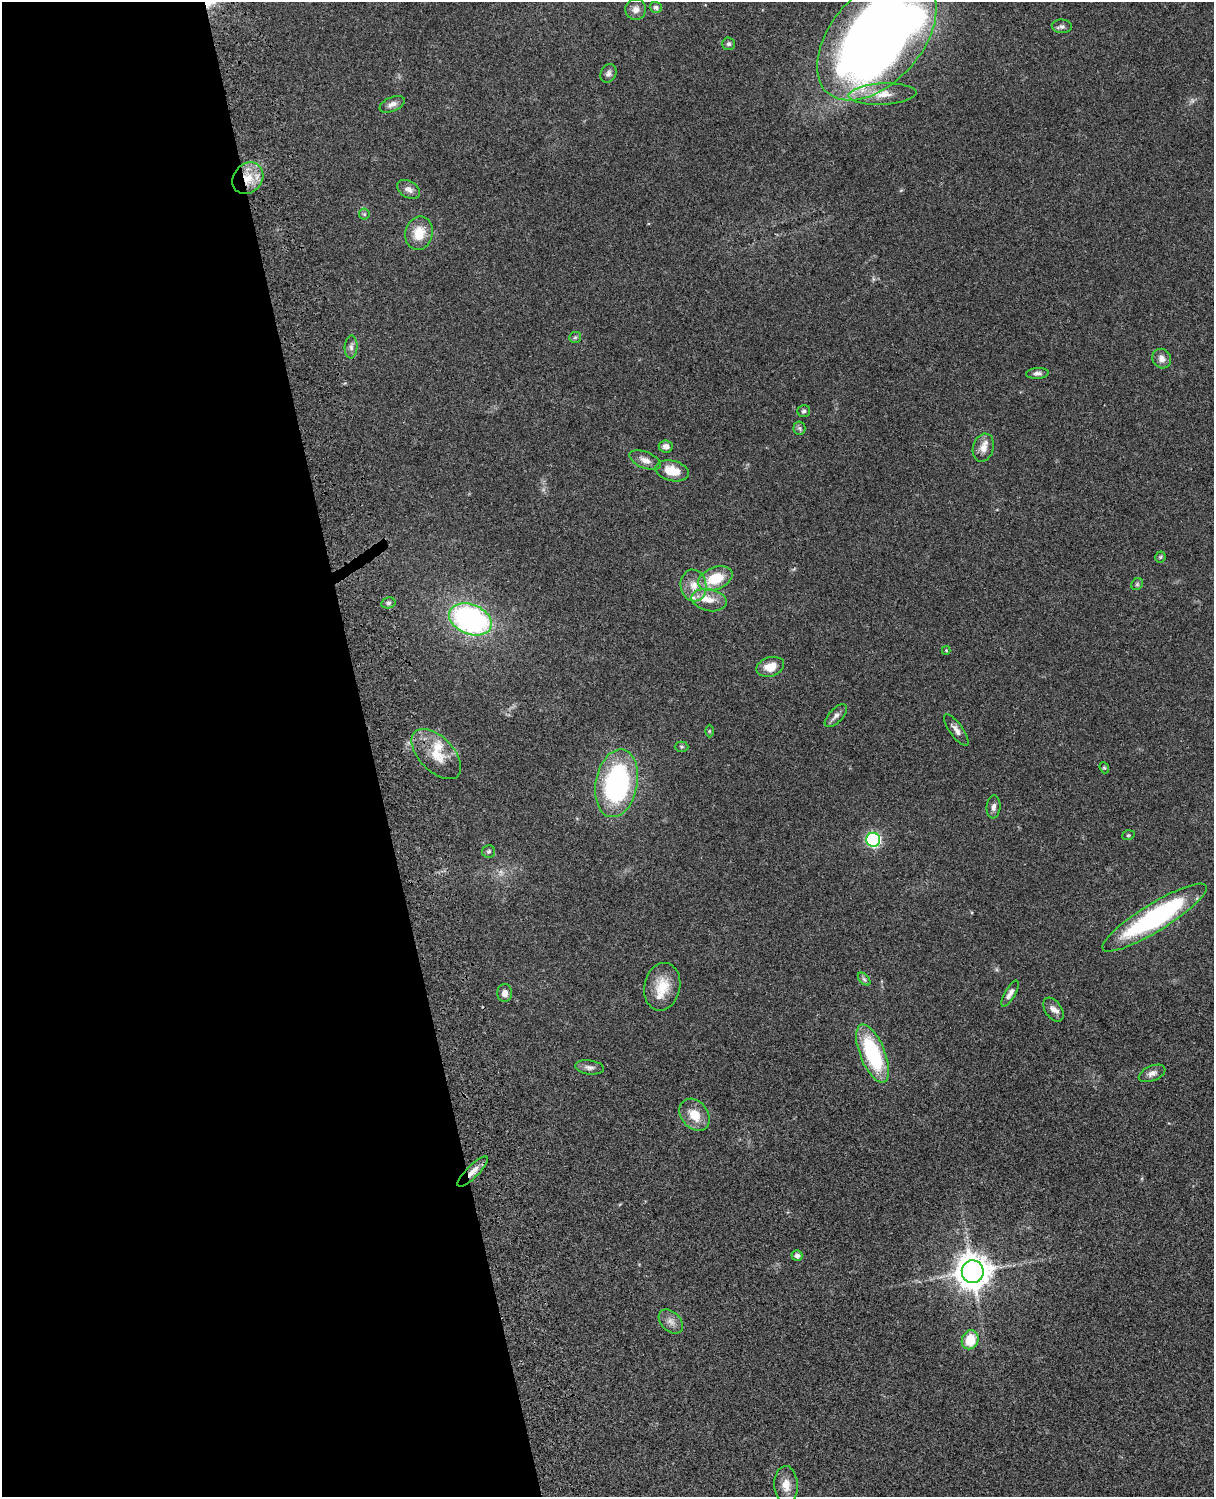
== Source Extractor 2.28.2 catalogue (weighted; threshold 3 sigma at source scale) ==
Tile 5 of 4 x 3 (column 1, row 2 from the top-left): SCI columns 121-1332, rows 1773-3267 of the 5088 x 4927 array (HDU 1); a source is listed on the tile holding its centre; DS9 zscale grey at full resolution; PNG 1216 x 1499 px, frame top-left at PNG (2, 2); each listed source drawn as its Kron ellipse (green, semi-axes under 4 px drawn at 4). Shown black and unused: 31% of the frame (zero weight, under 3 of 4 exposures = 6% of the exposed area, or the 3 px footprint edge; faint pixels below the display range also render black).
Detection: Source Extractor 2.28.2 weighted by HDU 2 'WHT'; one run over the whole footprint, this tile lists its part. Background 0.0782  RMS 0.0058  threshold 0.026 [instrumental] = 3 sigma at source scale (4.5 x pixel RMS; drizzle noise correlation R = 1.50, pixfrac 1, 0.05/0.05 arcsec/px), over >= 5 px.
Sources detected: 63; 1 too faint to see at this stretch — neither listed nor drawn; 4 inside a brighter listed object's ellipse — not listed separately; the other 58 listed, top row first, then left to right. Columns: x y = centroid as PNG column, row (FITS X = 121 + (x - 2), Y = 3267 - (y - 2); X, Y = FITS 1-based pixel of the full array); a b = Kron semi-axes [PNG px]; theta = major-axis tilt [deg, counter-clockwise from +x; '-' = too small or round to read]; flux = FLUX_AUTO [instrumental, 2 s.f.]
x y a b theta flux
656 7 6 5 - 1.5
636 9 10 10 - 3.4
1062 26 10 6 -4 1.9
877 37 74 45 48 770
729 44 6 6 - 1.3
608 73 9 7 65 2.2
883 94 34 10 3 11
392 104 13 7 23 3.2
248 178 17 14 49 12
409 189 12 8 -29 3.3
364 214 5 5 - 1
419 233 17 13 77 12
575 337 6 5 - 1.1
351 347 11 6 85 2.1
1162 359 10 9 - 3.5
1037 373 11 5 4 2
804 411 6 6 - 1.3
799 428 6 6 - 1.2
666 446 7 6 - 2.7
983 448 14 10 73 5.2
645 460 16 8 -22 4.3
672 471 17 10 -13 11
1160 557 5 5 - 0.85
715 578 18 11 22 17
1137 584 6 5 - 0.94
694 585 16 13 -80 7.4
709 600 18 11 -11 7.3
388 603 7 5 14 1.3
470 619 22 15 -22 130
946 650 4 4 - 0.6
770 667 14 9 17 8.6
836 716 14 7 46 2.7
956 730 18 6 -54 3.4
709 731 6 4 -90 0.69
681 747 7 5 -2 0.92
436 754 31 17 -46 14
1104 768 6 4 -67 0.7
617 783 34 21 79 98
994 807 11 7 84 2.3
1128 835 6 4 19 0.81
873 840 7 7 - 72
488 851 6 6 - 1.2
1154 918 60 13 32 97
864 979 7 4 -45 1.2
662 987 24 18 78 15
505 993 9 7 89 3.2
1010 994 14 5 60 3
1053 1010 13 8 -55 3.3
873 1053 31 12 -68 49
589 1067 14 7 -8 2.5
1152 1073 14 7 22 3
695 1115 17 13 -51 10
473 1172 20 6 45 5.1
797 1256 5 5 - 2.5
973 1272 11 11 - 950
671 1322 14 9 -44 3.9
970 1340 10 8 68 14
786 1485 19 11 -88 6.3
Overlapping masked pixels (flux is a lower limit): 2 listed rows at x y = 248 178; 473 1172
Isophote crosses this tile's border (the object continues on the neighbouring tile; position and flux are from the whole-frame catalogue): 1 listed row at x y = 877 37